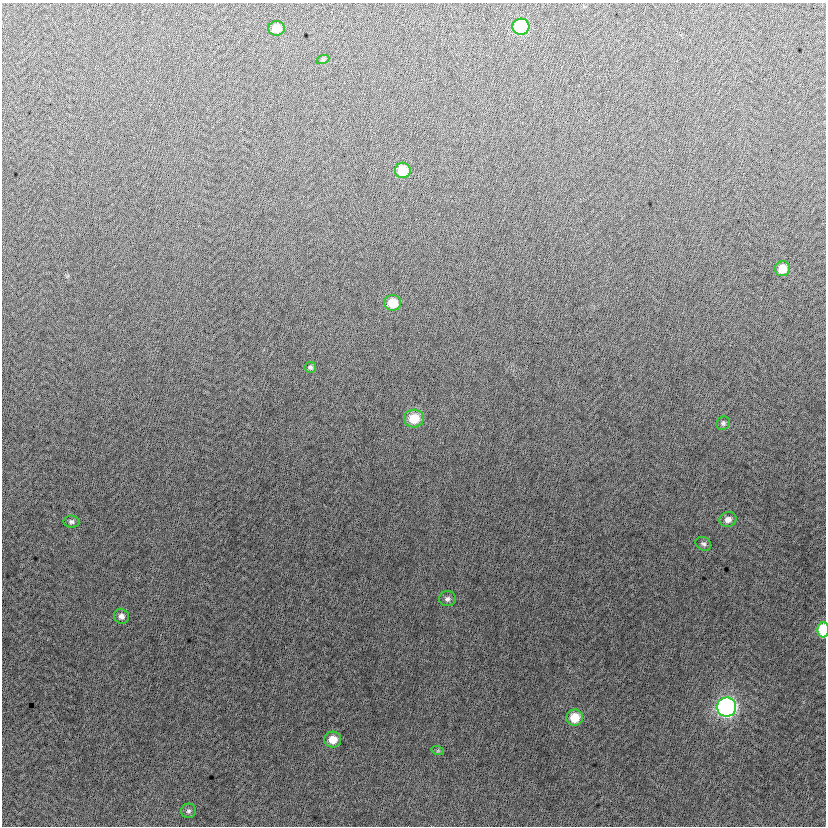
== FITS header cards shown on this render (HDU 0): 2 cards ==
NAXIS1  =                  824
NAXIS2  =                  824

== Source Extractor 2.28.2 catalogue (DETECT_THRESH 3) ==
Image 824 x 824 px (HDU 0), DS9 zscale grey, 1 PNG px = 1 image px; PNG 828 x 828 px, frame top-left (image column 1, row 824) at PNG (2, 3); each listed source drawn as its Kron ellipse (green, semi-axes under 4 px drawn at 4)
Background -5.21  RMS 12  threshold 37.5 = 3 sigma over >= 5 px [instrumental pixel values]
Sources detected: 20; all 20 listed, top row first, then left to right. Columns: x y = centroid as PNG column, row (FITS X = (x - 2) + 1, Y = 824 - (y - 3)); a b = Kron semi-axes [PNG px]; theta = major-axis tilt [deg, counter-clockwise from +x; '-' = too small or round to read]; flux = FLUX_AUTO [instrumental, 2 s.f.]
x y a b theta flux
521 27 8 8 - 56000
277 28 8 7 - 12000
323 59 7 4 19 1300
403 170 8 7 - 24000
782 269 8 7 - 12000
393 303 8 8 - 18000
310 367 6 5 - 1700
414 418 10 9 - 21000
723 423 7 6 - 2100
728 519 8 7 - 4900
71 522 8 6 -5 2200
703 544 8 6 -29 2200
447 599 8 7 - 3000
121 616 8 7 - 3500
823 630 7 5 89 34000
727 707 10 9 - 250000
575 718 8 8 - 18000
333 740 8 8 - 12000
438 751 6 4 -18 1200
188 811 7 7 - 2300
At the frame edge (FLAGS 8, measured only in part): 1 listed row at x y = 823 630